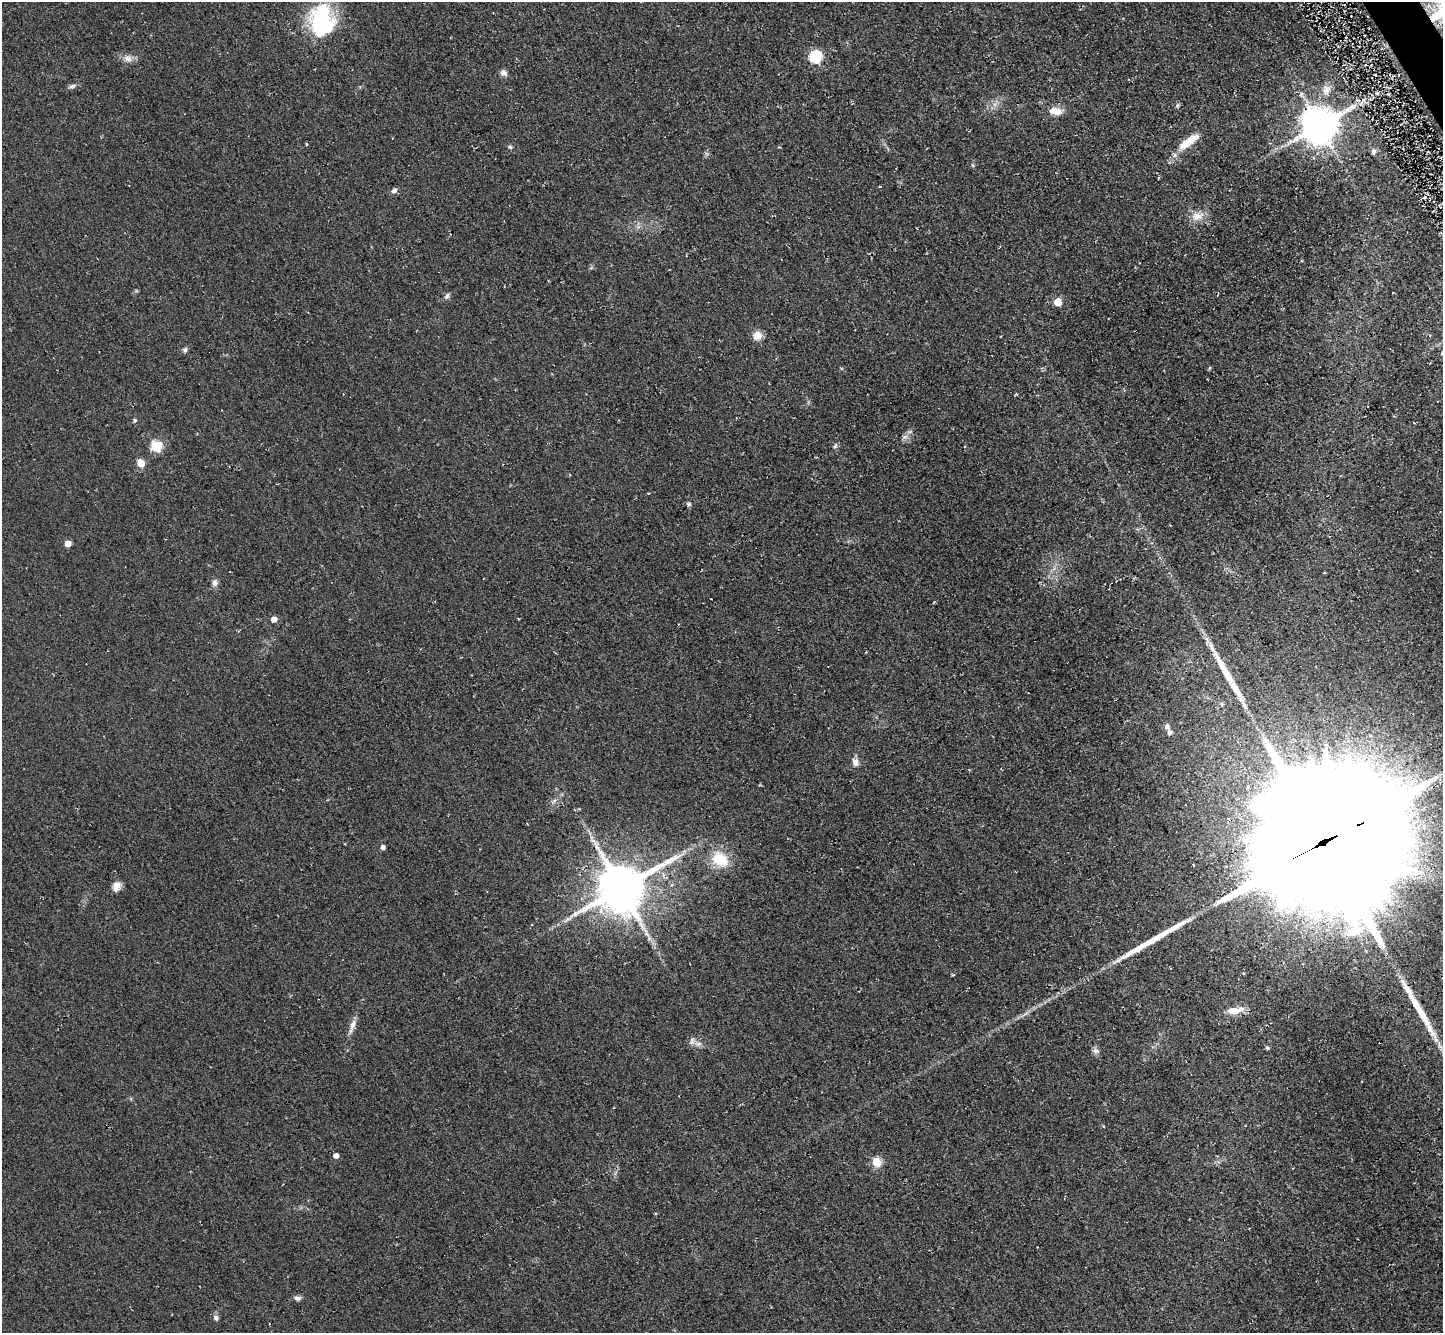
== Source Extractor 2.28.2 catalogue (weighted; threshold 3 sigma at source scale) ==
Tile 10 of 4 x 4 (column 2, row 3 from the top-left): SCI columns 1501-2941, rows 1649-2979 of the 5844 x 5824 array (HDU 1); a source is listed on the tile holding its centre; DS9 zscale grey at full resolution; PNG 1445 x 1335 px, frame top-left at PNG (2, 2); no overlay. Shown black and unused: <1% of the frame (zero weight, under 2 of 3 exposures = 3% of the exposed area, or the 3 px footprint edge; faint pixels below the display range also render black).
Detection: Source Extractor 2.28.2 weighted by HDU 2 'WHT'; one run over the whole footprint, this tile lists its part. Background 0.0372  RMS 0.013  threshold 0.0565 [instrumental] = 3 sigma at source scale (4.5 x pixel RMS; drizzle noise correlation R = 1.50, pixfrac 1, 0.05/0.05 arcsec/px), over >= 5 px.
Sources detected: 55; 1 inside a brighter object's white glare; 3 long thin detections or spike segments (spike, bleed or trail) — not listed; the other 51 listed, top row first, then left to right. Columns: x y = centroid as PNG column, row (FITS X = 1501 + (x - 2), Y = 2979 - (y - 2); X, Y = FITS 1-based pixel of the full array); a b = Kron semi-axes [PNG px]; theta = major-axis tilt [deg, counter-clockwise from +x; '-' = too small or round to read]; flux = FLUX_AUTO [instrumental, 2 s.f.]
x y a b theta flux
321 20 37 28 73 93
815 57 6 6 - 130
128 59 12 8 -14 7.4
504 73 8 7 - 5
72 86 10 5 25 3.3
1326 90 15 10 77 9.7
1177 106 6 5 - 2.3
1055 111 17 9 -8 13
1319 126 11 10 - 3100
1188 142 28 8 35 26
306 144 4 3 - 1.1
510 147 5 5 - 2
1373 152 8 5 -85 3.5
394 191 7 6 - 4.5
1425 197 3 3 - 5.9
1197 216 16 10 13 12
446 296 8 5 69 3.1
1058 302 5 5 - 27
757 336 10 9 - 11
185 350 7 5 79 2.7
135 420 5 5 - 2.4
905 437 9 5 20 4.1
156 446 6 5 - 88
835 446 7 5 72 2.6
141 464 5 5 - 25
689 504 6 5 - 2.2
68 544 5 5 - 13
215 583 8 7 - 5
274 619 5 5 - 9.6
1236 690 36 8 -58 25
1222 704 6 5 - 2.2
1167 726 7 7 - 3.9
1170 733 5 5 - 4.1
855 762 11 8 -62 6.5
554 801 8 4 45 3
1321 844 71 36 26 120000
383 847 4 4 - 4.5
720 859 17 13 -25 41
116 886 12 9 65 8.3
621 888 16 14 32 5400
1244 973 3 3 - 3.5
1235 1010 23 8 8 15
353 1025 15 7 69 8
692 1041 12 6 72 4.6
1267 1048 4 4 - 2.2
1096 1051 9 6 -18 4.1
1103 1126 4 3 - 0.84
336 1156 4 4 - 7.6
876 1162 5 5 - 50
298 1298 10 6 -7 3.7
216 1318 8 6 -67 3.6
Overlapping masked pixels (flux is a lower limit): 1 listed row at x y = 1321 844